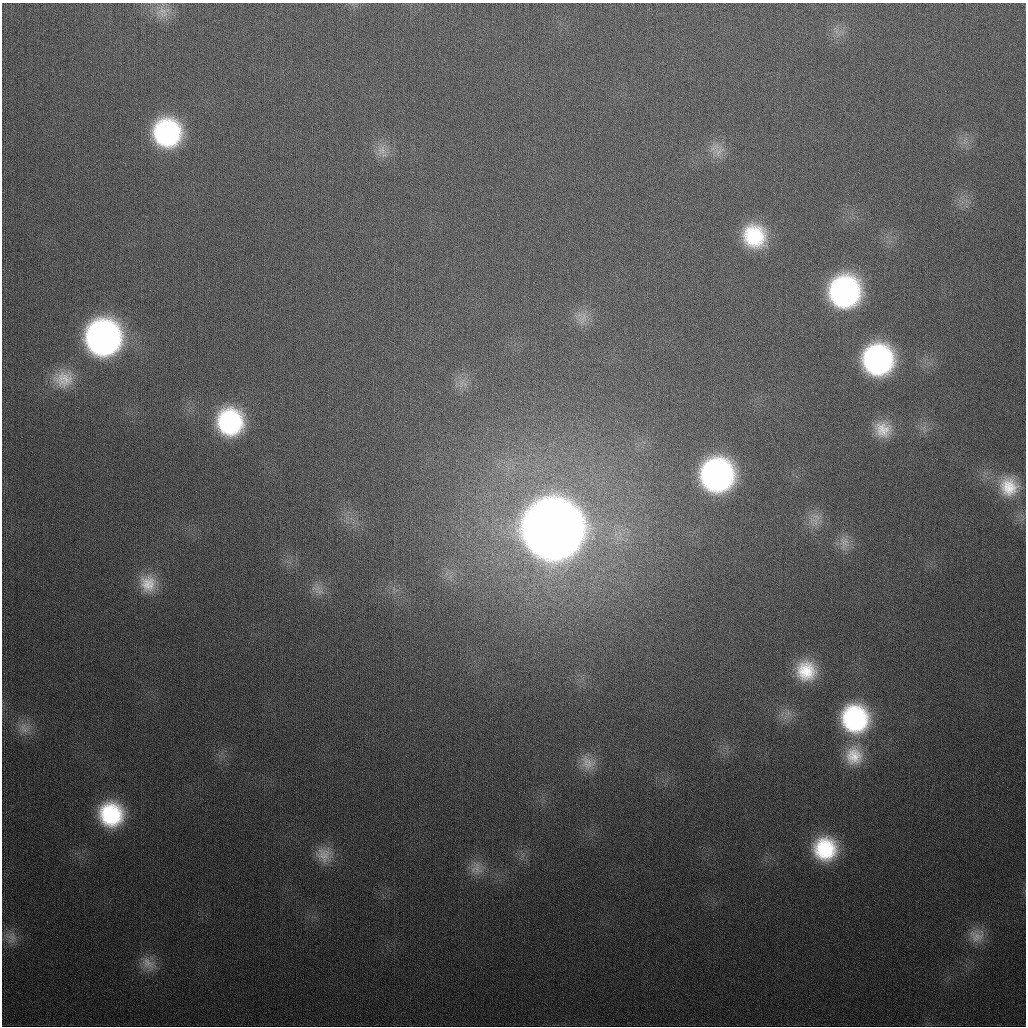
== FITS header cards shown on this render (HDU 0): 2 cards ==
NAXIS1  =                 1024
NAXIS2  =                 1024

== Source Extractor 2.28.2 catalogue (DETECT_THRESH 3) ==
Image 1024 x 1024 px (HDU 0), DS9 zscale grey, 1 PNG px = 1 image px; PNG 1028 x 1028 px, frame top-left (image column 1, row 1024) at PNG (2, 3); no overlay
Background 341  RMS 13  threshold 39.6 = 3 sigma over >= 5 px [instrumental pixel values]
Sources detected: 32; all 32 listed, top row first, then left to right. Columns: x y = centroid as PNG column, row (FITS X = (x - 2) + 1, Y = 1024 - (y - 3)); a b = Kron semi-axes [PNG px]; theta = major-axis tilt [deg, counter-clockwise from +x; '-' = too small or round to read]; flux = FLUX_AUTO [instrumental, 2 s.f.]
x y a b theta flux
162 11 19 15 25 1.4e+04
167 133 25 24 - 1.5e+05
382 150 15 13 71 1.2e+04
718 151 23 15 -66 1.4e+04
754 236 25 23 -51 6.1e+04
844 292 25 24 - 2.3e+05
583 317 20 13 52 1.3e+04
103 338 27 26 - 4.3e+05
878 360 25 24 - 2.3e+05
63 379 28 24 12 3.0e+04
461 384 12 4 75 3.8e+03
230 422 26 24 -76 1.2e+05
883 429 22 20 -29 2.2e+04
717 475 25 25 - 3.1e+05
1009 487 26 24 -69 3.4e+04
814 521 20 11 -33 1.2e+04
552 529 30 30 - 6.6e+06
844 543 21 13 -89 1.2e+04
148 583 25 21 -76 2.6e+04
319 592 15 8 -10 7.9e+03
806 671 22 21 - 3.8e+04
855 719 27 26 - 1.4e+05
24 728 16 14 -71 1.1e+04
854 755 28 24 -87 3.3e+04
587 763 22 17 -42 1.4e+04
111 814 23 22 - 8.3e+04
825 849 24 24 - 7.2e+04
324 855 23 21 -27 1.9e+04
476 868 19 17 55 1.4e+04
977 936 21 19 -3 1.6e+04
11 937 18 15 -83 1.1e+04
148 964 22 16 -38 1.5e+04